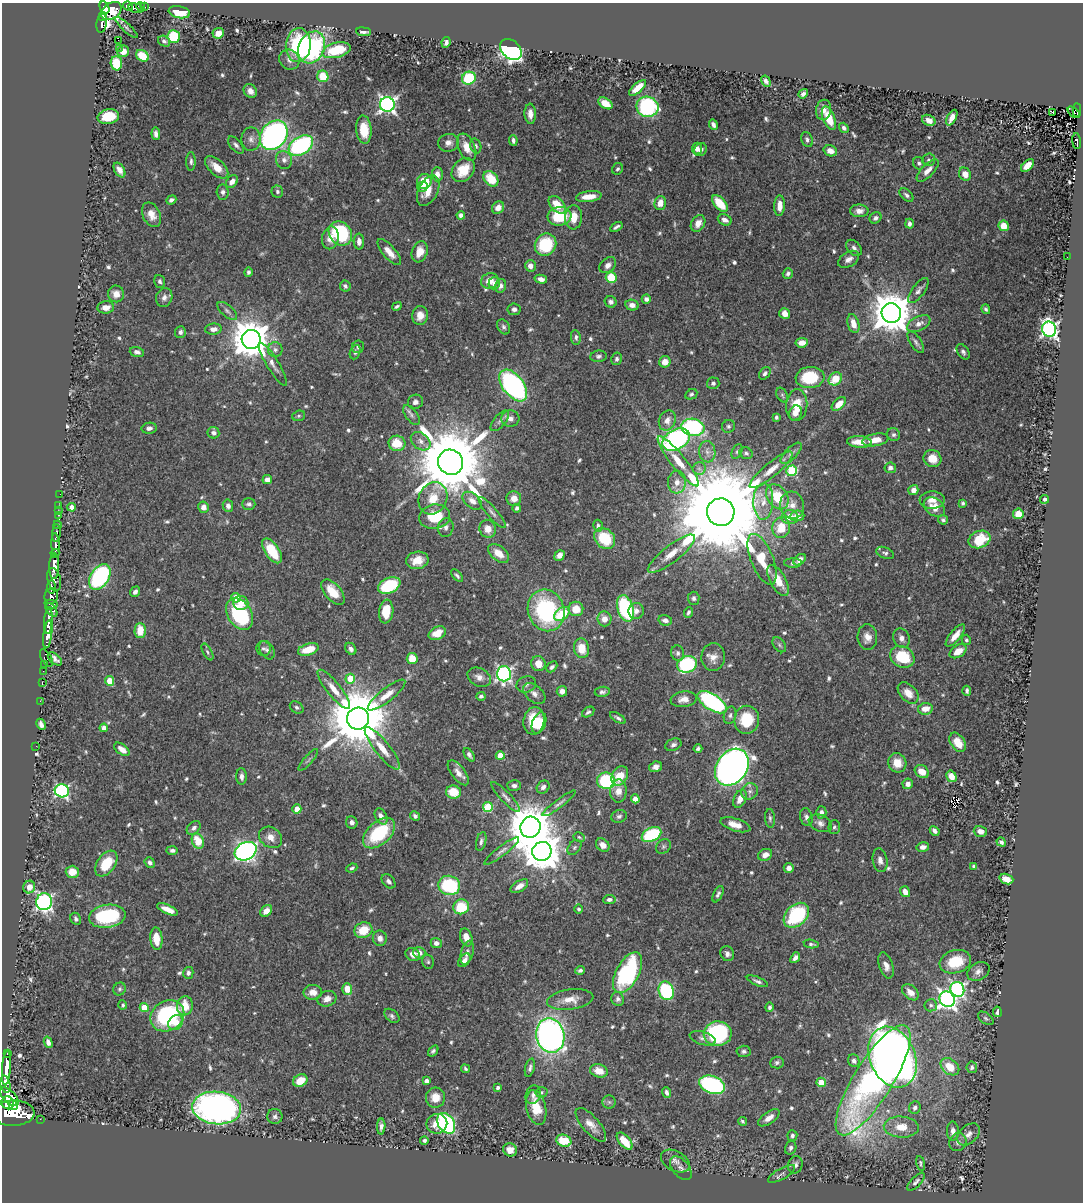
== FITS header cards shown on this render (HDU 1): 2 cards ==
NAXIS1  =                 1081
NAXIS2  =                 1200

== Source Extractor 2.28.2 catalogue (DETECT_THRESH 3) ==
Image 1081 x 1200 px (HDU 1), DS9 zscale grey, 1 PNG px = 1 image px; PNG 1085 x 1204 px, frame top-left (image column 1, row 1200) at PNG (2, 3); each listed source drawn as its Kron ellipse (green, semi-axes under 4 px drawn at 4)
Background 0.384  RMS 0.013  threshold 0.0379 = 3 sigma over >= 5 px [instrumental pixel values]
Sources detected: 713; of the 713, the 500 brightest by FLUX_AUTO listed and drawn (213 fainter detections omitted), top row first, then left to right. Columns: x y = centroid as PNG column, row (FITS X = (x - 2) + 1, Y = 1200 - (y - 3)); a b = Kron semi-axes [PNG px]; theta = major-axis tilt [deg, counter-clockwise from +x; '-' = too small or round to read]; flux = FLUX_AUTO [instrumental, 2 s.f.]
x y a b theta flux
128 6 5 4 - 220
105 7 6 4 -63 520
141 7 5 3 - 32
145 7 3 2 - 10
136 8 7 4 -15 150
111 11 11 8 37 720
179 12 11 6 -11 19
103 17 4 3 - 110
102 23 9 5 80 170
126 28 15 3 -43 2.3
363 32 7 3 -6 3.4
218 33 6 5 - 7.8
174 36 6 6 - 41
118 40 2 2 - 130
164 41 6 5 - 2.2
446 42 5 4 - 2.5
298 45 17 12 83 78
312 47 17 13 63 120
119 48 2 2 - 110
511 49 12 9 -42 310
336 50 14 7 14 33
123 51 6 5 - 5.9
142 56 7 5 -35 20
289 60 11 9 -39 5.2
116 63 7 5 -86 27
323 76 6 5 - 23
469 78 7 6 - 51
766 81 6 4 -61 2.5
638 88 11 4 41 11
250 91 7 6 - 5
803 94 5 4 - 2.9
605 103 8 5 -33 14
387 104 7 7 - 330
647 107 11 10 - 100
824 110 10 7 79 6.3
1077 110 7 3 -88 70
1053 112 4 3 - 23
1074 112 7 3 -43 31
530 114 10 5 -87 6.3
108 117 11 7 11 23
829 118 12 6 -69 21
952 118 8 4 62 6
929 120 7 5 -26 4.9
713 125 5 3 - 2.8
844 128 5 4 - 2.3
364 129 14 7 -84 20
156 134 6 4 -84 3
274 135 16 12 53 280
251 139 12 9 -90 5.1
513 140 5 3 - 2.3
807 140 8 5 -70 2.3
1077 141 8 3 -84 85
448 143 10 9 - 5.3
236 145 10 5 -49 3.1
301 146 13 8 32 120
476 146 7 5 -73 1.9
467 147 14 8 -66 10
697 148 6 5 - 4.5
700 150 7 6 - 3.7
830 151 7 5 -19 6.9
284 160 9 8 - 4.2
929 160 6 6 - 1.9
191 161 9 5 89 2.4
919 163 6 5 - 2.1
1027 165 8 4 44 8.4
217 167 14 7 -43 12
617 169 6 5 - 1.7
120 170 8 5 -60 5.7
463 170 13 10 47 21
928 170 14 6 45 6.4
437 174 7 5 -89 5.5
965 174 7 5 -58 7
491 179 9 6 -50 24
424 181 7 7 - 22
232 182 7 5 50 5.2
422 187 5 5 - 3
277 191 6 6 - 1.8
428 191 16 9 63 12
223 192 7 6 - 3
906 195 8 5 -43 2.5
589 196 13 5 6 11
171 200 5 4 - 2.5
660 203 7 5 74 10
720 203 10 5 -47 25
557 205 10 6 -47 14
780 206 10 5 88 9.8
498 208 7 5 50 6.5
859 211 9 6 -1 4.9
151 215 13 8 -64 8.6
461 215 4 4 - 3.3
560 216 12 9 5 35
574 217 12 8 88 13
875 218 6 5 - 2.7
725 220 7 5 -26 4.4
698 223 9 6 60 7.5
909 224 5 4 - 2.9
1004 226 5 5 - 12
616 227 7 3 32 2.3
340 234 13 11 -49 84
330 238 11 8 79 7.6
359 242 8 5 -88 4.7
546 245 11 10 - 44
854 248 9 6 -49 3
389 252 16 6 -49 8
420 252 11 7 71 10
1067 257 2 2 - 3
849 259 11 7 31 5
608 265 9 7 40 4.6
530 266 6 5 - 5.9
248 272 5 4 - 2
788 274 5 5 - 2.6
611 277 5 5 - 29
541 279 6 4 -14 4.2
160 281 6 5 - 2.2
490 281 9 7 28 9.6
494 283 6 5 - 3.9
345 286 6 5 - 2.1
501 286 7 5 77 3.4
918 291 15 6 53 4.1
116 294 8 8 - 6.6
164 297 9 8 - 4.5
646 299 5 4 - 2.7
611 302 6 5 - 2.9
632 305 7 5 -12 4.9
397 306 5 3 - 1.8
106 307 8 6 5 7.3
514 309 6 6 - 3.4
986 309 5 4 - 1.9
227 311 12 5 -40 2.9
785 313 6 5 - 6.2
891 313 10 9 - 2800
420 315 9 8 - 8.2
853 324 10 5 -73 9.6
919 324 12 7 26 6.2
504 327 8 6 -57 2.3
213 329 8 5 6 5.3
1049 329 8 7 - 300
180 332 6 5 - 3
576 337 7 5 -82 2.3
251 339 9 9 - 2500
916 342 12 5 -57 2.9
802 343 6 4 8 6.3
358 347 6 6 - 2.1
275 350 7 7 - 3.2
137 352 7 5 -16 3.5
355 352 7 5 68 2.2
963 352 8 5 -57 2.5
598 356 8 5 6 2.3
616 359 6 5 - 2.2
665 362 6 5 - 8.4
273 364 25 6 -58 6.3
765 373 7 5 53 2.1
810 378 14 10 5 37
835 379 7 6 - 20
713 383 6 5 - 2.3
513 385 18 10 -53 220
691 394 6 5 - 1.8
782 395 8 5 -61 1.7
415 402 8 7 - 3.3
839 404 8 5 44 11
797 405 16 10 84 20
795 413 8 6 65 5
411 415 11 6 -54 3.2
299 416 6 5 - 1.7
776 417 4 3 - 1.7
510 419 9 8 - 5.1
667 420 10 8 66 6.5
500 421 12 6 50 3.3
728 426 6 6 - 2
693 427 11 8 -12 110
149 428 7 5 10 3
213 433 6 5 - 3.1
893 435 7 6 - 2.3
676 440 15 10 29 260
875 440 13 6 10 11
421 441 11 8 -39 5.4
859 442 12 5 -3 13
397 443 8 7 - 18
737 451 7 5 63 1.8
707 452 11 8 -82 5
746 453 7 5 -24 2.2
791 453 14 6 45 3.9
932 458 9 8 - 11
678 461 31 7 -51 14
450 462 13 12 - 11000
699 468 6 6 - 2.5
890 468 6 5 - 3
771 470 27 7 40 11
792 471 5 5 - 67
267 480 4 4 - 5.4
677 482 11 9 85 7
913 490 5 5 - 5.8
60 494 2 2 - 4.4
777 497 13 10 -55 27
433 498 16 14 64 18
514 498 7 7 - 8.3
1045 499 4 4 - 2
932 500 12 8 3 7.2
472 501 11 7 -40 6.5
763 501 18 10 88 12
963 503 4 3 - 1.7
249 504 7 5 -1 2.2
792 505 14 12 -76 8.8
58 506 2 2 - 5.6
228 506 6 5 - 3.5
72 507 4 4 - 5.1
203 507 6 5 - 5.5
934 507 12 8 -39 10
517 508 4 4 - 2.8
58 511 2 2 - 4.7
492 512 19 5 -49 4.1
721 512 14 13 - 28000
1018 514 5 5 - 12
58 515 3 2 - 17
797 516 7 5 7 7
435 517 15 12 9 34
790 517 8 7 - 9.5
943 520 5 4 - 2
58 525 4 3 - 76
598 526 6 4 -76 2.1
446 527 9 7 77 3.9
781 527 10 9 - 20
488 529 9 8 - 9.2
56 533 9 3 85 160
605 538 11 9 -45 31
979 539 11 8 22 31
56 545 12 4 -86 650
272 551 14 7 -57 28
55 553 4 4 - 320
499 553 12 7 -39 11
885 553 9 5 -23 2.4
671 554 29 8 38 14
559 555 6 5 - 4.5
762 559 27 11 -68 24
417 560 11 8 10 12
800 560 7 4 39 4.7
793 563 9 5 2 2.2
54 566 13 5 89 1200
457 576 7 3 -46 1.9
100 577 14 9 56 160
54 579 12 6 -75 490
778 581 17 8 -61 14
389 585 12 7 25 54
51 587 6 3 83 240
135 592 5 4 - 3.2
333 592 15 8 -49 18
51 596 8 6 70 310
236 598 5 4 - 15
694 598 6 5 - 2.4
241 603 7 7 - 5.5
51 604 6 3 -12 150
625 608 14 8 -73 94
576 609 7 7 - 14
51 610 8 4 -52 240
546 610 21 18 -70 110
636 611 8 7 - 4.4
386 612 12 7 82 22
688 612 5 4 - 2
240 614 17 12 -57 88
562 614 9 5 39 30
604 619 7 7 - 7.6
665 620 7 5 -11 3.4
48 621 13 3 86 670
140 630 7 5 89 16
437 633 9 6 27 13
48 634 14 4 82 790
955 635 14 5 51 8.7
867 637 13 10 -85 6.9
902 638 10 8 -67 4.5
966 640 5 4 - 2
779 645 8 5 -52 2.2
263 648 7 7 - 2.4
581 648 10 7 -80 15
308 649 11 6 17 19
351 649 6 5 - 3.4
267 650 10 6 -58 3.3
958 651 9 6 31 11
207 652 9 4 -61 1.9
678 653 8 6 -77 2.8
713 657 14 12 84 7.7
902 657 13 10 -27 36
46 658 9 5 -59 80
55 659 8 5 -42 3.6
412 659 5 5 - 18
44 664 2 2 - 7.7
538 664 7 7 - 11
687 664 10 8 19 95
552 667 6 4 44 2.3
43 671 2 2 - 6.3
504 674 7 7 - 230
479 677 12 9 -29 5.6
350 679 5 5 - 24
110 681 5 4 - 20
42 682 2 2 - 8.2
526 684 10 8 20 3.7
334 689 24 7 -51 11
562 691 5 5 - 5.6
967 691 5 3 - 2.2
602 692 7 5 9 2.5
908 693 12 8 -46 9.2
534 694 13 8 -42 4.9
387 695 23 6 38 10
481 696 4 3 - 1.8
684 699 13 8 7 6.4
40 701 2 2 - 6
712 702 16 7 -33 130
297 707 7 5 -33 2
925 709 7 5 10 8.4
588 712 7 4 34 2
730 715 9 6 76 2.5
618 718 9 3 -31 2.1
358 719 11 11 - 8400
747 720 14 12 82 31
534 721 14 10 81 26
539 723 11 6 70 14
41 724 6 4 -63 3.5
104 728 4 4 - 7.2
958 742 10 7 -57 12
673 745 8 6 24 2.9
36 746 2 2 - 4.2
382 748 26 7 -52 13
698 748 4 4 - 1.9
122 749 9 5 -38 6.9
469 755 7 4 -54 2.3
500 756 4 4 - 15
308 760 14 3 49 2
897 763 10 9 - 13
655 767 6 5 - 3.4
732 767 20 15 56 650
922 772 7 6 - 8.9
458 773 15 7 -52 6
241 776 8 5 -87 3.8
620 776 10 7 58 17
951 776 6 4 -58 10
606 781 9 8 - 63
908 784 5 5 - 5
514 786 7 5 -4 2.7
543 787 7 6 - 3
62 791 7 6 - 140
618 791 11 8 87 8.2
750 791 9 7 44 4
453 792 7 6 - 16
506 797 20 5 -47 4.2
635 799 4 4 - 8.8
740 799 9 6 65 9.2
559 803 20 4 37 3.1
488 807 5 5 - 46
297 809 4 4 - 11
821 812 6 5 - 3.7
381 816 9 5 -60 4.7
415 816 5 4 - 2.5
619 816 8 6 14 2.4
806 817 9 6 -78 3.1
770 818 9 5 -85 2.2
352 822 6 5 - 3.5
820 823 12 8 -24 4.7
735 825 15 6 -17 10
530 827 10 10 - 3800
834 827 7 6 - 1.7
194 828 8 5 42 3
935 831 5 3 - 3.9
980 831 7 5 -17 6.1
379 833 19 11 41 52
652 835 10 6 27 82
270 837 12 10 -35 8.1
579 837 6 4 -29 1.7
198 841 8 6 -65 18
481 841 10 5 76 2.5
1001 842 5 4 - 2.1
603 845 7 6 - 7
663 846 8 6 38 2.3
574 847 8 6 51 2
923 847 6 5 - 3.8
172 850 6 4 0 2.7
246 851 11 8 29 370
502 851 21 5 38 4.3
542 851 10 9 - 2000
765 855 7 5 27 6.1
880 860 12 7 -79 4.7
106 863 14 9 55 27
150 863 5 4 - 2.6
974 866 4 3 - 2
352 868 5 4 - 1.7
789 868 5 5 - 4.8
72 872 6 6 - 12
1006 879 7 5 -18 9
388 881 8 6 -50 3.1
449 885 11 9 -16 68
519 886 10 5 32 6.9
29 887 6 6 - 7.7
905 892 6 4 -54 7.3
718 894 9 4 64 2.4
609 899 6 4 7 2.8
44 902 8 7 - 260
461 907 8 7 - 34
168 909 11 4 -23 9.5
579 909 4 4 - 1.8
266 911 7 5 45 5.9
796 915 15 10 43 68
107 916 18 11 9 66
76 919 6 5 - 2.1
363 930 9 7 25 19
466 937 9 6 -71 9.1
380 938 7 7 - 4.7
156 939 11 6 -85 14
436 943 5 5 - 4
811 944 7 3 -8 2
419 953 6 5 - 4.7
467 953 12 6 73 4.2
413 954 7 6 - 6
727 954 8 6 -60 3.7
795 958 6 4 50 3.5
464 960 7 5 53 4.3
428 962 7 5 -76 1.9
955 962 16 11 16 31
886 965 13 7 -72 6.6
580 970 4 3 - 2
978 971 12 8 29 5
188 973 6 5 - 2.8
628 973 22 11 62 100
757 981 11 4 -22 2.5
120 989 6 6 - 1.8
347 989 6 5 - 13
957 989 7 7 - 200
666 991 9 7 -69 84
313 992 9 7 2 6.9
910 992 9 6 -43 7.6
327 999 10 7 22 6.1
618 999 7 6 - 2.5
947 999 8 7 - 370
570 1000 23 10 7 12
123 1005 4 4 - 1.6
931 1005 6 6 - 2
185 1006 9 8 - 17
770 1007 5 4 - 2.1
144 1008 4 4 - 17
997 1012 5 3 - 3.7
167 1016 18 15 31 92
392 1016 9 5 -40 2.3
986 1018 9 5 -36 2.1
176 1022 8 6 47 7.2
718 1034 14 12 3 100
550 1035 17 14 -78 420
703 1038 13 6 -16 3.4
48 1042 6 4 -72 4.1
433 1051 6 4 54 2.1
744 1051 7 5 4 2.3
7 1054 3 2 - 74
892 1057 31 22 -67 1800
854 1061 6 5 - 3.2
777 1063 7 6 - 2.2
950 1067 10 7 -38 17
972 1067 5 5 - 2.1
6 1068 17 4 86 1200
530 1068 9 4 76 2.4
465 1069 4 4 - 1.7
599 1071 9 6 -18 11
873 1080 63 19 58 300
300 1081 7 6 - 15
427 1081 4 4 - 4.2
821 1082 4 4 - 18
5 1084 9 5 -77 440
712 1085 13 8 -20 130
498 1087 4 3 - 2.5
541 1092 6 5 - 2
667 1093 5 3 - 2.6
533 1095 10 7 72 3.2
9 1097 12 6 -45 1100
435 1098 10 9 - 11
609 1102 7 6 - 2.2
8 1103 6 6 - 820
13 1105 5 3 - 430
217 1108 24 16 -6 380
536 1108 18 9 -76 21
915 1108 6 5 - 2.6
13 1113 21 12 1 2800
275 1116 7 7 - 2.7
769 1118 12 6 35 6.5
40 1119 2 2 - 3.6
742 1121 5 3 - 1.7
446 1123 11 8 -56 150
437 1124 10 9 - 12
591 1125 21 8 -49 8.8
381 1126 8 4 87 3
901 1127 17 10 -4 16
953 1131 9 6 -89 5
969 1134 13 9 43 5.4
792 1136 5 5 - 2
424 1140 4 3 - 2
564 1141 8 6 -20 26
625 1141 10 5 -49 19
958 1142 9 8 - 3.9
791 1148 7 5 72 2.4
510 1150 7 6 - 6.4
675 1161 15 10 -28 6
921 1163 7 4 -79 1.7
795 1165 8 7 - 3.2
681 1168 14 8 -50 4.3
782 1174 15 5 29 3.7
916 1182 11 5 46 2.9
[213 fainter detections neither listed nor drawn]